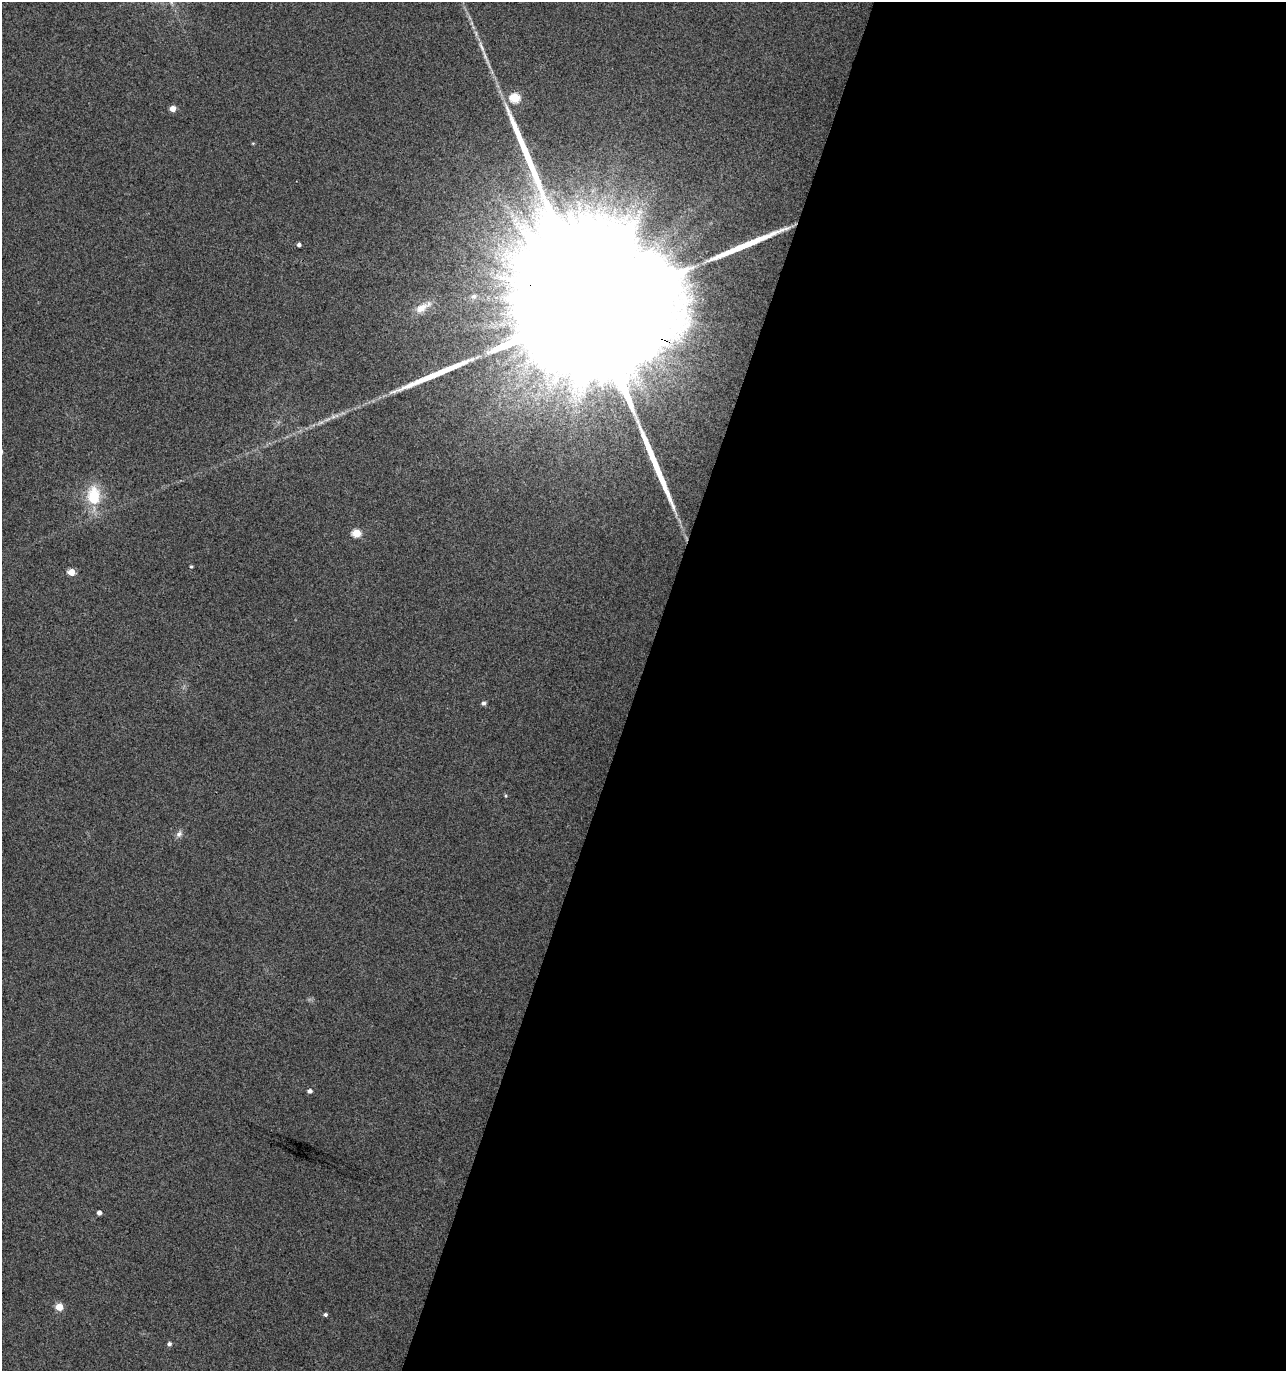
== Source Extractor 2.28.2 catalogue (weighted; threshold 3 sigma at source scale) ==
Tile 12 of 4 x 4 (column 4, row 3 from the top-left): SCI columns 4131-5414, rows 1370-2738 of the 5625 x 5484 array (HDU 1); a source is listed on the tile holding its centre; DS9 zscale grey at full resolution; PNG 1288 x 1373 px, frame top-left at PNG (2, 2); no overlay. Shown black and unused: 50% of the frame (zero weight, under 3 of 4 exposures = <1% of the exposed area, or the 3 px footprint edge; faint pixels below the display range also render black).
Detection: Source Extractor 2.28.2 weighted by HDU 2 'WHT'; one run over the whole footprint, this tile lists its part. Background 0.0334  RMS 0.0091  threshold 0.0407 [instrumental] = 3 sigma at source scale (4.5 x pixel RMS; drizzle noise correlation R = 1.50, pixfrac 1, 0.0396/0.0396 arcsec/px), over >= 5 px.
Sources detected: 22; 2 long thin detections or spike segments (spike, bleed or trail) — not listed; the other 20 listed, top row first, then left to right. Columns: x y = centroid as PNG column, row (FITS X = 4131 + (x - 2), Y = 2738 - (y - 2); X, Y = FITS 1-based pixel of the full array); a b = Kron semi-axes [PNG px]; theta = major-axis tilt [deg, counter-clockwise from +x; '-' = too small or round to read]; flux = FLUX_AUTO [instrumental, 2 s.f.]
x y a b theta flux
481 47 20 5 -67 6.4
515 98 5 5 - 53
172 109 4 4 - 10
253 143 5 3 - 0.76
299 245 4 4 - 2.6
474 296 6 6 - 2.6
422 307 25 9 29 10
592 310 90 30 -23 220000
94 497 22 14 -88 37
357 533 5 5 - 31
191 566 4 4 - 1.2
71 572 5 4 - 16
483 703 6 5 - 2.2
506 796 5 4 - 1.1
179 834 10 7 53 3.5
310 1091 5 4 - 3.3
99 1213 4 4 - 3.9
59 1307 5 5 - 18
325 1315 4 4 - 2
169 1344 5 4 - 2.7
Overlapping masked pixels (flux is a lower limit): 1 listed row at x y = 592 310